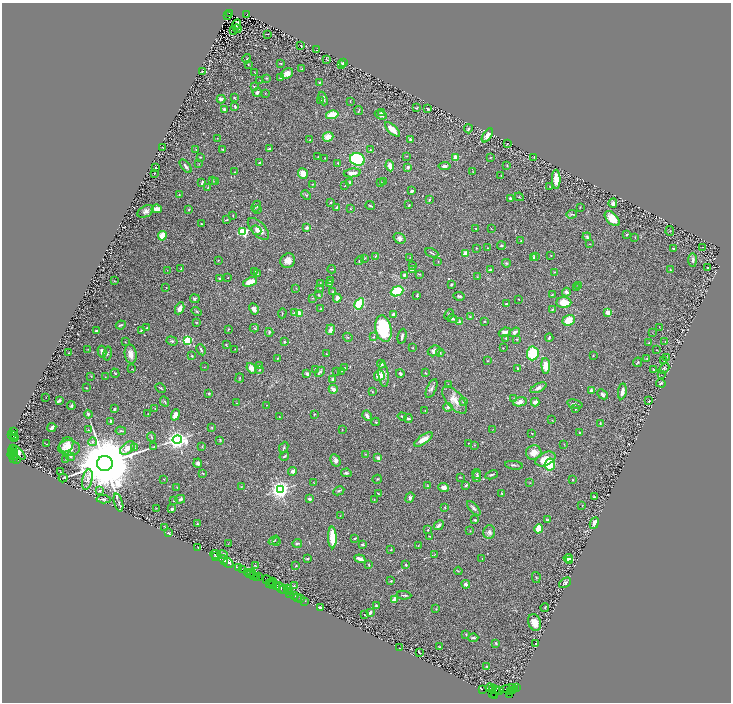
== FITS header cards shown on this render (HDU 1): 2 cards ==
NAXIS1  =                 1457
NAXIS2  =                 1400

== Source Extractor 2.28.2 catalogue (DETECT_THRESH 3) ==
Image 1457 x 1400 px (HDU 1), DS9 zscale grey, zoomed out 1/2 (1 PNG px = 2 x 2 image px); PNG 733 x 704 px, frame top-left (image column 1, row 1399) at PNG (2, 3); each listed source drawn as its Kron ellipse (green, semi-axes under 4 px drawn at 4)
Background 1.19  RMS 0.03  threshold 0.0913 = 3 sigma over >= 5 px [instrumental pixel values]
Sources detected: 571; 49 cannot appear on this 1/2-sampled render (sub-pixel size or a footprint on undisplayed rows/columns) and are neither listed nor drawn; of the other 522, the 500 brightest by FLUX_AUTO listed and drawn (22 fainter detections omitted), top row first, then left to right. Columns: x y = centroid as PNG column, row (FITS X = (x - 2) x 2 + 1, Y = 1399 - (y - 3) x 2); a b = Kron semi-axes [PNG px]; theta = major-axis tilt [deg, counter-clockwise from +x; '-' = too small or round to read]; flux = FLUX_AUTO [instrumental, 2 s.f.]
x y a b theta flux
229 13 3 2 - 750
246 14 4 3 - 590
227 16 2 1 - 120
237 24 5 3 - 17
237 29 4 2 - 9.9
233 30 3 2 - 84
267 34 2 1 - 2.2
301 46 3 2 - 3
317 50 3 2 - 2
247 59 4 2 - 5
327 59 4 1 - 4.4
280 63 4 2 - 4.3
343 63 3 3 - 11
248 64 2 2 - 3.4
342 65 2 2 - 4.9
302 69 3 2 - 2.5
202 71 3 2 - 5.8
255 73 3 2 - 2.5
287 73 6 4 30 35
267 78 3 2 - 4.9
281 78 2 2 - 8.5
260 80 2 2 - 1.9
319 82 2 2 - 4.3
254 87 4 3 - 6.2
257 92 4 3 - 21
265 93 2 2 - 2.5
234 97 3 3 - 5.8
323 98 7 3 -69 18
221 99 4 3 - 15
320 100 3 2 - 3.7
350 101 2 2 - 2.7
235 107 4 3 - 7.3
416 108 2 2 - 5.7
224 109 4 3 - 16
427 109 2 2 - 4.3
359 110 4 1 - 4.8
381 113 3 2 - 8.5
332 115 6 3 15 130
381 115 6 4 -22 23
392 129 9 4 -44 58
468 129 4 3 - 11
487 135 8 4 58 38
328 137 5 4 - 54
217 138 3 2 - 2
410 139 4 3 - 7.9
309 140 2 2 - 3.9
507 143 2 1 - 3
163 148 3 2 - 2.6
196 149 2 2 - 3.2
222 149 3 2 - 3.5
269 149 4 2 - 8.2
370 150 2 2 - 3.3
406 156 2 2 - 2
200 157 2 2 - 3.9
318 157 2 1 - 2.2
456 157 2 2 - 160
491 157 4 2 - 3.2
534 157 3 2 - 3.5
325 158 3 2 - 2.5
357 159 7 6 - 570
260 163 3 3 - 8.5
338 163 3 2 - 2.5
199 164 2 2 - 1.9
186 166 8 3 -52 12
390 166 5 3 - 50
444 166 6 3 6 18
507 166 3 2 - 3
408 167 4 3 - 13
156 168 2 1 - 3.1
473 171 2 2 - 2.5
235 172 2 2 - 2.2
154 173 2 1 - 2.4
352 173 8 3 7 38
303 174 5 5 - 58
501 175 3 2 - 2.6
556 179 9 4 -90 54
212 181 3 2 - 3
215 181 4 3 - 4.4
380 182 2 2 - 4.6
383 182 2 2 - 2.6
202 183 4 2 - 11
350 183 3 3 - 29
312 184 3 2 - 4.1
345 186 3 2 - 2.6
208 187 2 2 - 3.3
550 187 3 2 - 2.8
412 191 3 2 - 17
179 194 3 2 - 3.1
306 195 5 3 - 5.7
519 197 5 2 - 4.2
511 199 3 3 - 15
429 200 3 2 - 4.9
331 202 2 2 - 8.3
613 203 5 4 - 19
409 205 2 2 - 3.7
256 206 6 3 64 6.8
370 206 4 2 - 5.9
580 207 2 2 - 3.2
336 208 3 2 - 8.7
157 209 5 3 - 41
189 209 3 2 - 4.5
350 209 2 2 - 1.8
258 210 2 2 - 6.2
146 211 9 5 26 22
572 214 5 3 - 10
233 215 3 2 - 3.8
612 219 9 5 -45 84
226 220 3 1 - 4.2
202 224 3 2 - 4.6
307 228 2 2 - 23
476 228 2 1 - 2.4
491 228 3 2 - 2.7
258 229 13 7 -46 39
256 230 5 3 - 10
243 231 3 3 - 750
670 231 5 2 - 3.8
627 234 3 2 - 7.2
162 236 5 3 - 100
587 237 4 3 - 7.4
635 237 3 2 - 2.3
399 238 6 5 - 22
521 241 3 2 - 3.2
589 244 3 2 - 2
501 246 4 3 - 6.9
702 247 2 1 - 1.8
477 248 2 1 - 2.9
487 248 3 3 - 3.1
673 248 2 2 - 13
432 253 7 2 -24 6.1
466 253 2 2 - 100
551 255 2 2 - 2.5
375 256 3 2 - 4.6
535 256 4 2 - 4.1
410 257 2 1 - 1.8
364 258 3 2 - 2.6
533 258 4 3 - 14
218 260 3 2 - 2.7
359 260 5 2 - 5.7
693 260 7 4 -88 12
288 261 7 7 - 40
438 261 2 1 - 3
506 263 4 3 - 5.9
412 265 2 2 - 2.2
707 267 2 2 - 5.2
181 269 3 3 - 5.5
332 269 4 2 - 4.1
167 270 2 1 - 2.1
412 270 3 2 - 4.9
491 270 3 2 - 12
670 270 3 2 - 5.1
255 271 2 2 - 1.7
555 272 3 2 - 3.9
258 274 3 3 - 4
419 274 3 2 - 3.4
404 275 3 3 - 12
477 277 2 2 - 2.5
219 278 3 3 - 4.3
228 278 2 1 - 2.7
115 281 3 3 - 2.7
330 281 4 3 - 9.6
250 282 7 4 22 76
320 283 3 2 - 4
330 284 4 3 - 7.7
451 284 2 2 - 6.4
579 286 4 3 - 4.8
166 287 2 2 - 3.4
576 287 3 2 - 3.3
296 288 3 2 - 2.5
320 288 2 2 - 2.2
397 291 6 5 - 200
333 292 2 2 - 7.8
566 292 4 3 - 24
319 295 4 3 - 4.5
417 295 3 2 - 4.4
552 295 2 2 - 3.4
459 296 6 3 -6 8.8
312 298 3 2 - 4.2
337 298 4 3 - 28
195 299 5 4 - 9.2
518 299 2 1 - 2.6
564 302 7 5 -2 120
359 304 6 3 59 220
507 304 3 2 - 4.7
180 308 6 4 64 39
321 308 2 2 - 2.2
254 309 6 4 -62 34
552 309 4 2 - 5
196 311 5 3 - 6.8
608 312 2 2 - 130
282 313 5 2 - 3.6
294 313 4 3 - 7.3
299 313 2 2 - 180
393 314 3 3 - 9.2
449 314 5 3 - 5.8
470 316 3 3 - 3.9
452 319 5 3 - 12
569 320 6 5 - 73
485 321 3 2 - 3.5
196 322 3 1 - 3
460 322 2 2 - 42
121 325 5 2 - 6.3
659 327 3 1 - 2
147 328 3 2 - 3.5
254 328 4 3 - 5.2
229 329 2 2 - 3.3
383 329 13 8 -79 370
141 330 2 2 - 3.3
330 330 5 3 - 25
96 331 2 2 - 11
269 332 4 3 - 7.6
505 332 6 4 22 26
515 332 5 4 - 16
652 332 3 2 - 2.3
402 336 7 3 77 15
348 337 5 3 - 6.3
374 337 4 3 - 5.5
506 338 3 2 - 3.7
549 338 4 2 - 8
516 339 3 2 - 5
187 340 3 3 - 650
172 341 6 4 -19 9.6
125 342 2 1 - 2
284 342 3 3 - 4.6
665 342 2 2 - 2
649 343 3 2 - 2.4
226 345 2 2 - 4.6
412 348 3 3 - 3.3
503 348 2 2 - 2.3
88 349 3 2 - 3.2
235 349 3 2 - 2.2
201 350 6 2 -63 9.1
657 350 2 2 - 4.1
434 351 6 5 - 20
102 352 6 4 -76 28
69 353 3 2 - 3.2
108 353 7 2 78 6.1
440 353 4 3 - 6.7
533 353 7 6 - 200
131 354 10 6 -82 39
326 354 2 2 - 3.3
593 355 4 2 - 3
192 356 4 2 - 5.7
667 357 4 1 - 2.2
277 358 2 2 - 2.5
647 358 3 3 - 6.2
488 361 3 2 - 2.9
664 361 3 2 - 2.7
638 362 5 2 - 7.7
381 364 4 4 - 13
259 365 3 2 - 4.2
546 366 8 4 -85 74
204 367 3 2 - 2.9
251 368 6 4 -53 28
345 368 2 2 - 2.8
518 368 2 2 - 5.9
664 368 6 4 41 10
132 369 2 1 - 1.9
316 369 3 3 - 15
259 370 3 2 - 3.7
653 370 4 3 - 6.5
337 371 2 2 - 1.8
342 371 2 2 - 2.3
320 372 5 4 - 13
115 373 5 2 - 5.2
400 373 4 3 - 13
425 373 2 2 - 4.4
307 374 3 2 - 18
384 375 12 5 -84 38
661 375 2 2 - 1.7
91 376 4 3 - 3.6
379 376 5 5 - 70
105 377 2 2 - 2.1
240 378 4 2 - 4.1
333 379 3 3 - 15
661 383 5 3 - 5.9
448 384 2 2 - 2.1
86 388 2 2 - 3
160 388 5 2 - 5.7
538 388 8 4 27 20
333 389 4 3 - 28
432 389 10 4 66 17
591 390 3 3 - 16
622 391 8 3 80 43
372 392 3 2 - 3.5
209 394 2 2 - 16
603 394 6 4 -42 15
46 397 3 2 - 1.9
514 399 3 2 - 4.4
454 400 16 8 -50 69
59 401 3 2 - 11
164 401 5 3 - 6.2
649 401 2 2 - 4.2
463 402 2 2 - 24
520 402 7 4 11 42
535 402 4 3 - 29
236 403 2 2 - 4
575 404 8 3 -14 11
267 405 2 2 - 2.3
71 406 4 3 - 11
448 407 5 4 - 14
155 408 2 2 - 2.3
114 409 2 2 - 8
575 409 3 2 - 4.3
425 411 2 2 - 3.1
88 414 4 3 - 7.4
148 414 2 2 - 2.2
314 414 2 2 - 4
175 415 6 3 68 59
279 416 2 1 - 2.7
367 416 5 3 - 15
402 416 4 3 - 6.7
408 419 4 2 - 14
552 420 3 2 - 2.4
111 421 4 3 - 12
376 422 4 2 - 3.6
600 424 3 2 - 5.5
52 428 5 2 - 23
212 428 4 3 - 5.4
493 429 3 2 - 2.3
89 430 3 2 - 4.3
342 430 3 2 - 2.1
121 431 5 3 - 7.8
13 432 3 2 - 120
532 433 2 2 - 7.8
579 433 2 2 - 3.8
11 434 2 2 - 170
13 436 5 2 - 1100
151 437 4 2 - 4.6
14 438 3 1 - 260
423 439 11 4 34 59
177 440 5 4 - 3500
220 440 4 2 - 4
92 442 4 3 - 9.9
468 443 3 2 - 2.7
46 444 2 1 - 2.7
564 444 3 2 - 2.5
66 445 8 6 56 31
474 445 2 2 - 2.3
154 447 4 3 - 4.7
202 447 2 2 - 2.8
69 448 11 7 -2 70
127 448 8 5 39 36
134 448 4 3 - 6.9
284 448 6 3 66 7.3
12 449 3 2 - 200
12 452 3 1 - 200
18 452 9 3 -44 57
15 453 3 1 - 130
534 453 8 7 - 58
12 454 5 2 - 1100
365 454 3 2 - 2.4
13 455 3 2 - 140
284 456 5 2 - 5.9
70 457 4 3 - 7
14 458 3 2 - 59
378 458 3 2 - 28
17 459 2 1 - 100
66 459 3 2 - 3.7
545 459 11 6 25 87
335 460 6 4 -60 24
105 463 8 7 - 75000
198 463 4 4 - 16
514 465 9 2 -8 9.9
550 465 6 5 - 260
293 471 5 4 - 19
60 472 2 1 - 2.4
203 473 3 2 - 5.2
346 473 5 3 - 9.8
477 474 5 4 - 7.3
492 475 6 3 24 9.2
460 477 3 2 - 3.3
477 477 5 4 - 9.6
63 478 4 2 - 4.2
87 479 10 5 78 26
164 479 2 2 - 2.3
377 479 4 2 - 4.1
572 480 2 2 - 3.9
314 483 3 2 - 3
530 483 3 2 - 2.9
466 485 4 2 - 6.3
427 486 3 3 - 3.4
177 487 3 2 - 2.7
241 487 2 2 - 3.2
444 488 5 3 - 37
280 490 4 3 - 3500
100 491 3 2 - 13
339 491 6 3 27 6
502 493 3 2 - 3.5
378 494 4 2 - 3.2
594 497 3 2 - 7.1
410 498 5 3 - 10
104 499 7 3 -3 10
180 499 5 3 - 15
310 499 3 2 - 16
374 499 2 2 - 2.1
174 501 2 1 - 2.7
118 503 9 3 -73 14
582 506 2 1 - 5
445 507 2 2 - 2.8
156 508 3 2 - 2.7
474 508 9 4 -47 18
172 509 3 3 - 11
340 516 3 2 - 2.4
475 520 3 2 - 6.7
548 520 4 2 - 9.2
594 523 6 4 65 24
197 524 3 2 - 3.3
439 525 5 3 - 21
165 528 4 2 - 2.7
539 529 5 3 - 96
428 530 3 2 - 4.7
470 531 3 2 - 3.1
489 532 7 6 - 18
168 533 4 2 - 7.9
429 536 3 1 - 2.8
332 537 11 3 -88 170
355 538 3 2 - 5.4
274 540 6 2 35 4.4
277 541 2 2 - 1.9
297 543 5 2 - 14
228 544 2 2 - 2.4
363 544 4 2 - 11
418 546 3 2 - 3.1
198 548 2 2 - 3.6
391 550 3 2 - 3.3
223 554 5 3 - 7.1
215 555 5 4 - 7.5
434 555 3 2 - 2.9
216 556 4 3 - 4.5
568 558 4 3 - 43
307 559 2 2 - 8.2
360 559 5 2 - 39
482 559 2 2 - 2.2
224 560 5 3 - 24
569 560 3 3 - 14
228 563 5 3 - 86
369 564 3 2 - 5.3
296 565 3 2 - 2.7
405 565 2 2 - 12
255 566 2 1 - 2.9
238 568 2 1 - 200
242 569 2 1 - 36
458 571 4 2 - 3.6
247 572 2 2 - 92
252 573 2 2 - 110
250 574 3 2 - 320
254 576 3 2 - 200
257 577 2 2 - 51
259 577 3 2 - 190
536 577 5 2 - 4.7
267 580 4 2 - 290
273 581 3 1 - 300
391 581 3 3 - 3.6
271 582 3 2 - 330
269 583 4 2 - 59
565 583 7 4 35 13
466 584 4 3 - 16
273 585 2 1 - 120
294 585 2 2 - 3.5
276 586 3 2 - 280
280 588 7 2 -46 300
287 588 2 1 - 31
283 590 2 1 - 63
288 590 3 1 - 17
289 591 2 1 - 27
290 593 2 1 - 64
404 595 7 2 -4 9.8
294 596 3 1 - 97
298 597 2 1 - 83
301 598 2 1 - 120
395 599 4 3 - 34
305 601 2 1 - 84
376 606 3 2 - 6
320 607 3 2 - 8.6
545 608 4 3 - 5.5
436 609 3 2 - 3.2
370 613 4 2 - 13
365 615 3 1 - 2.3
535 623 8 6 -68 58
466 634 3 2 - 3.4
473 638 5 3 - 7.8
496 643 3 3 - 5.6
536 644 2 1 - 2
439 647 3 3 - 6.6
399 648 2 1 - 2
419 652 3 2 - 5
487 666 3 2 - 6.2
490 688 5 3 - 560
513 688 2 1 - 800
516 688 4 1 - 66
482 689 2 1 - 150
509 689 9 3 6 1200
493 690 3 2 - 1400
496 690 3 1 - 100
500 691 2 1 - 60
510 691 3 2 - 1400
513 691 2 1 - 95
492 693 2 1 - 250
495 695 2 1 - 14
510 695 2 2 - 130
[22 fainter detections neither listed nor drawn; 49 sub-pixel or undisplayed-footprint detections neither listed nor drawn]